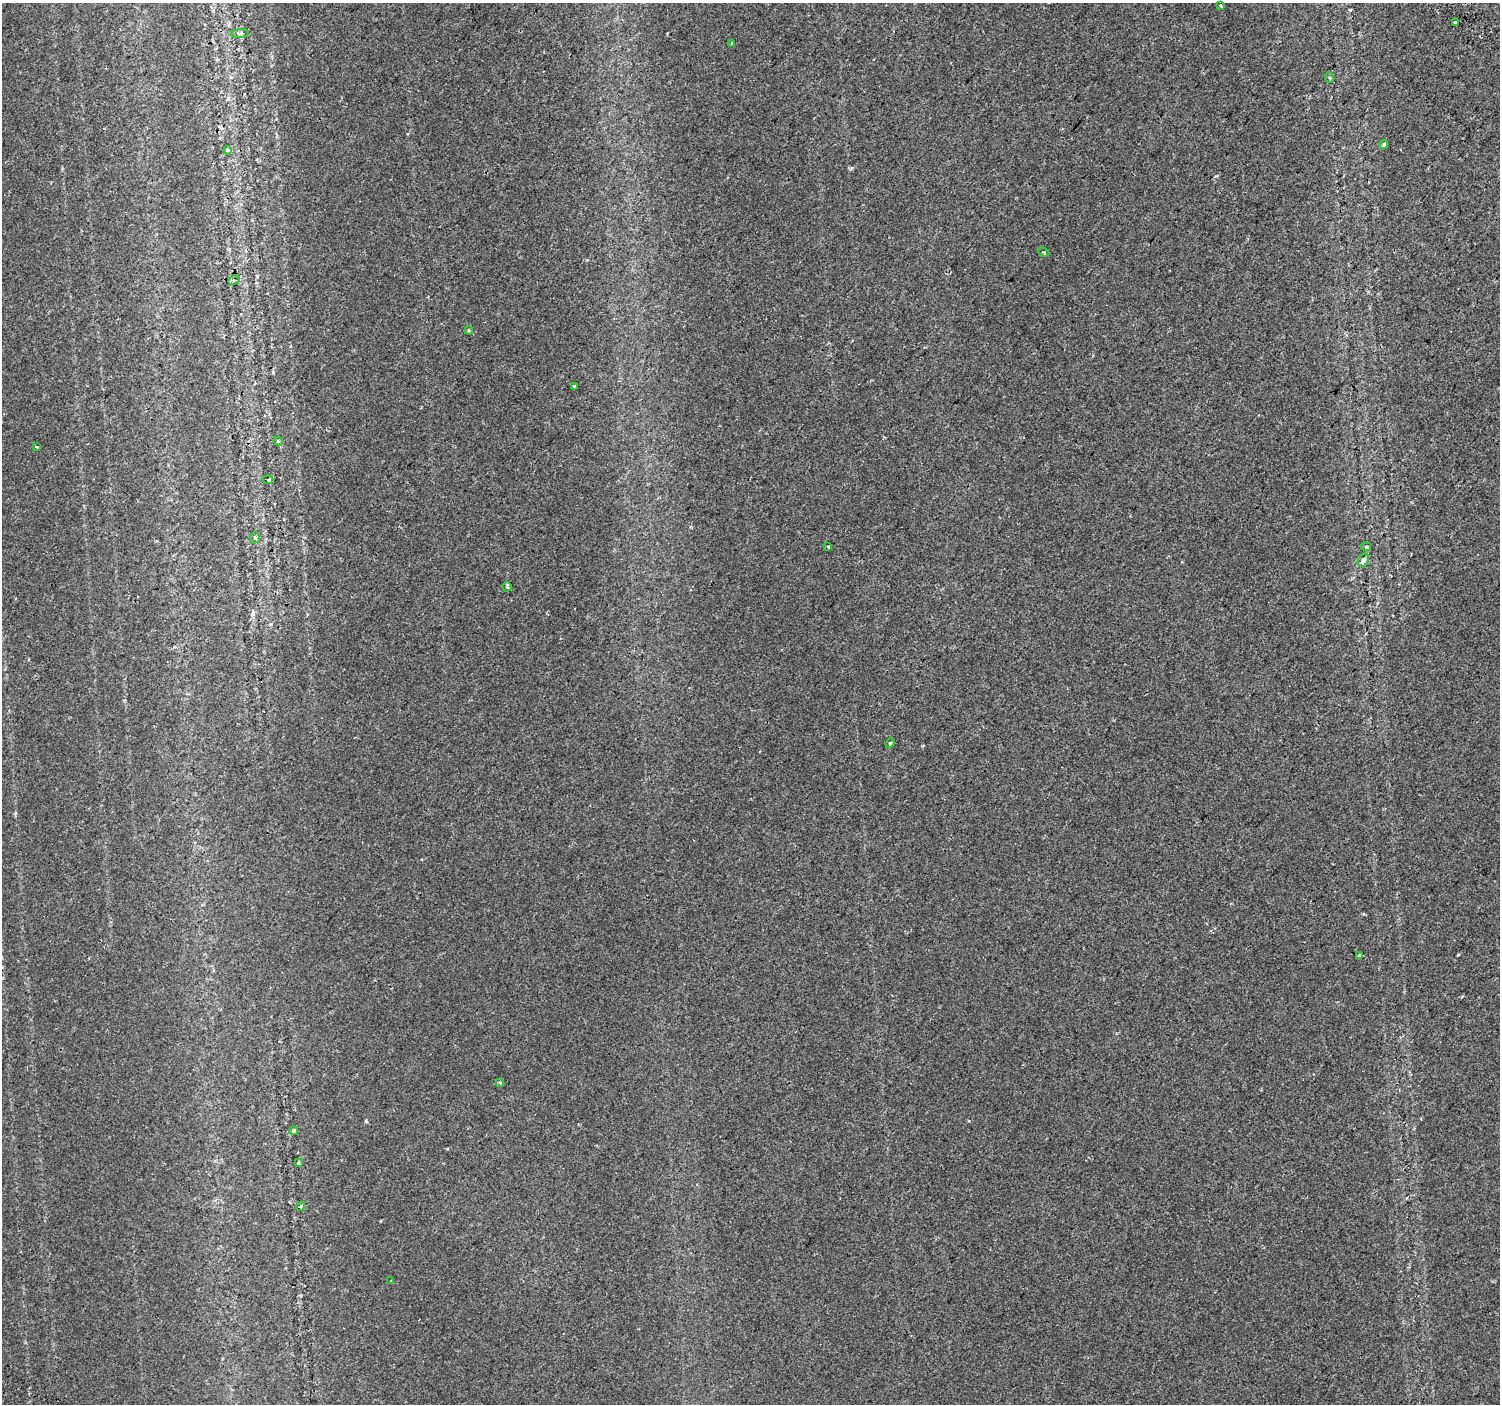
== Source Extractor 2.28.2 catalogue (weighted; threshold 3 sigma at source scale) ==
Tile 10 of 4 x 4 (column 2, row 3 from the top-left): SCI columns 1538-3035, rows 1624-3025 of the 6078 x 6115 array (HDU 1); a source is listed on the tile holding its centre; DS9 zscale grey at full resolution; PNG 1502 x 1406 px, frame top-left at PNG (2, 3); each listed source drawn as its Kron ellipse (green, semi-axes under 4 px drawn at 4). Shown black and unused: <1% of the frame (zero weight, under 2 of 3 exposures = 3% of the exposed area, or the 3 px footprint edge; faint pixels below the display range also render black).
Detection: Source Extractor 2.28.2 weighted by HDU 2 'WHT'; one run over the whole footprint, this tile lists its part. Background 0.00615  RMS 0.0031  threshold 0.0139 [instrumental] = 3 sigma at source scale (4.5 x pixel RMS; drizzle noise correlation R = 1.50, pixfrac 1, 0.0396/0.0396 arcsec/px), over >= 5 px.
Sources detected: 27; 1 cosmic-ray / hot-pixel residue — neither listed nor drawn; the other 26 listed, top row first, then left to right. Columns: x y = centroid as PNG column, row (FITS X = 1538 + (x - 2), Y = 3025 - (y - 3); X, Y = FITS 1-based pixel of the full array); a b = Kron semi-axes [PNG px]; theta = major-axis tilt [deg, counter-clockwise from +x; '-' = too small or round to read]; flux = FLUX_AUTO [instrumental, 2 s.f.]
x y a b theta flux
1221 5 3 2 - 0.44
1456 22 3 3 - 1.7
240 33 9 4 4 0.66
732 43 3 3 - 0.34
1330 78 5 3 - 0.31
1384 144 4 4 - 0.96
228 150 4 4 - 2
1044 252 5 3 - 0.4
234 280 6 4 29 0.51
469 330 4 3 - 0.42
574 386 3 3 - 0.42
278 441 5 4 - 0.37
37 447 3 2 - 0.63
268 480 5 3 - 0.38
255 538 5 5 - 0.67
1366 546 5 3 - 0.41
828 547 3 3 - 0.82
1363 560 7 5 64 2.3
507 587 4 4 - 0.4
890 743 5 4 - 0.53
1360 956 4 3 - 0.69
500 1083 4 3 - 0.52
293 1131 4 4 - 1.5
298 1163 4 3 - 0.41
301 1206 5 3 - 0.75
390 1281 3 2 - 0.23
Overlapping masked pixels (flux is a lower limit): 1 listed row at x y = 301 1206
Unlisted compact peaks at least as high as the median listed source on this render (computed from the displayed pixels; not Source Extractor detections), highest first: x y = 1458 955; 366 1121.